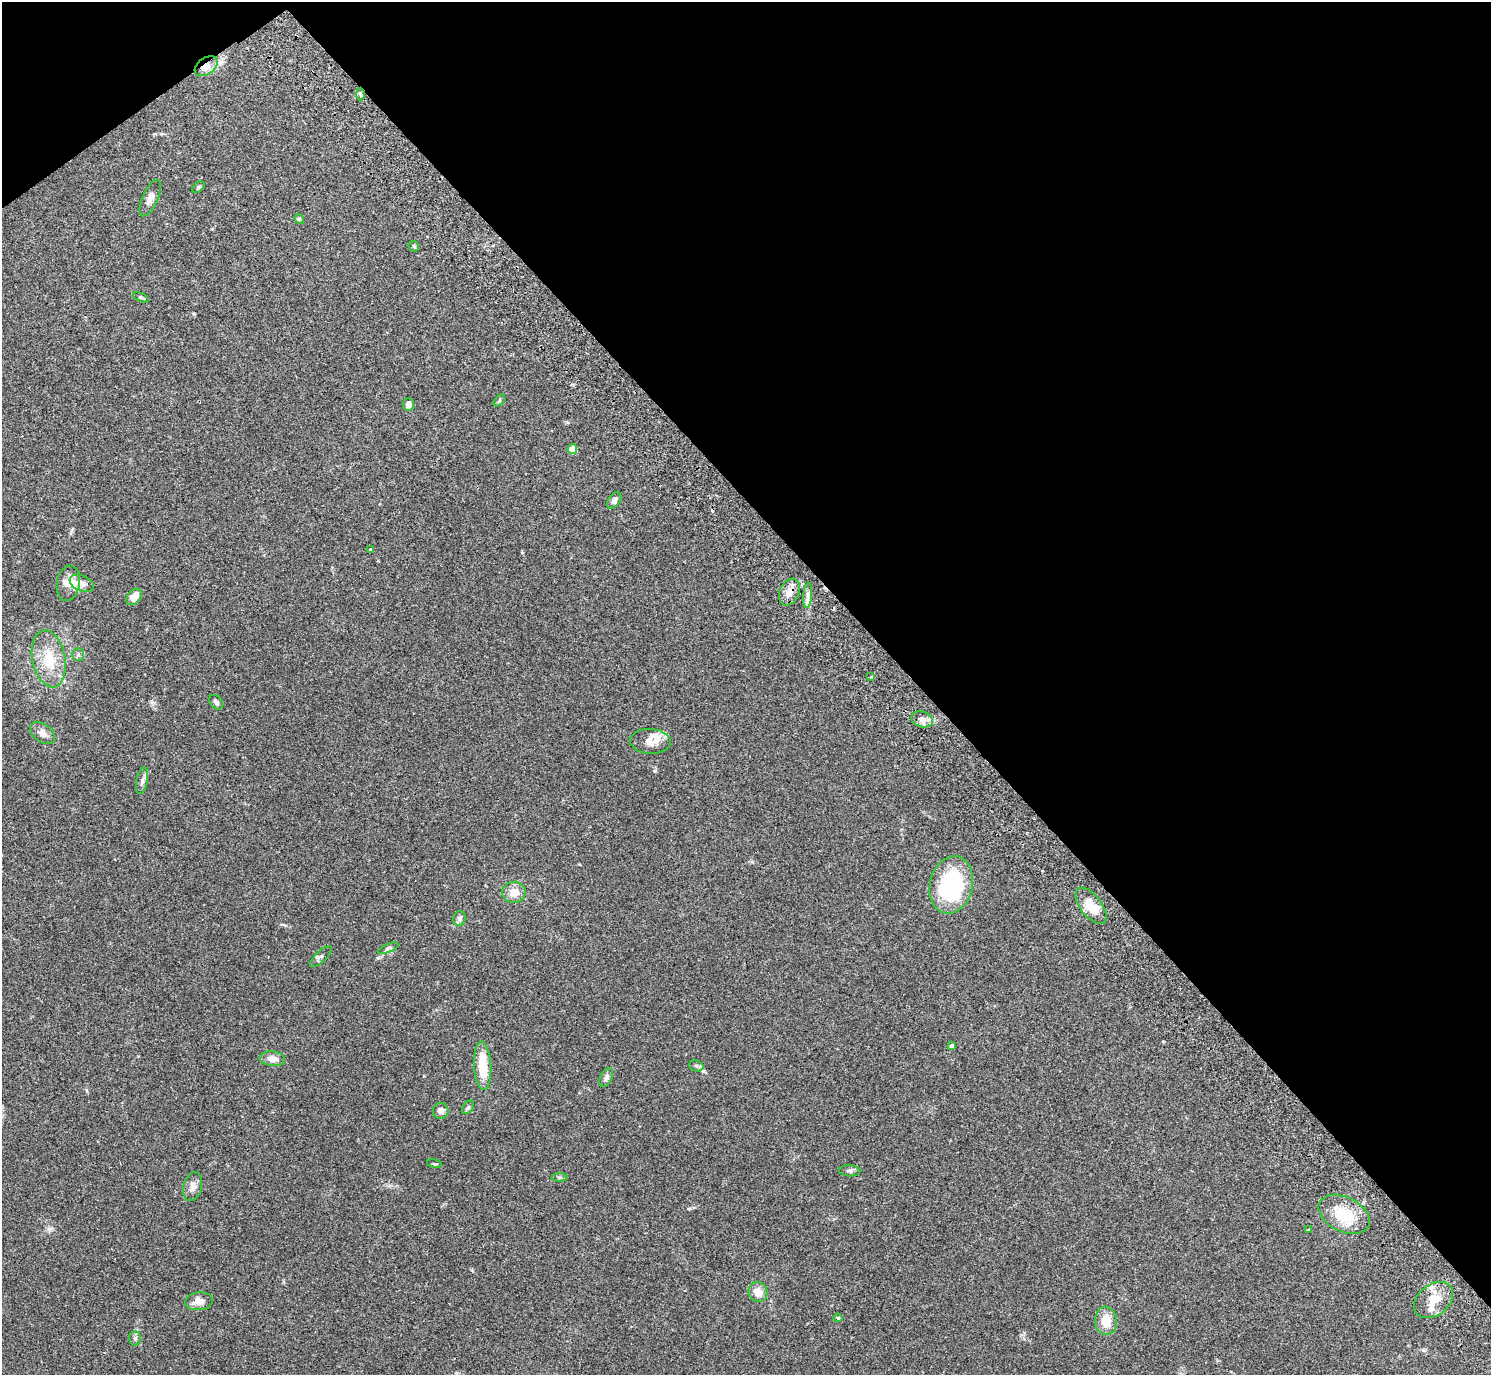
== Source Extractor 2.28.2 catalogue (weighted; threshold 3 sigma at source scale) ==
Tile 3 of 4 x 4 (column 3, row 1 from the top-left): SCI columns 3025-4513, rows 4322-5694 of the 6052 x 6035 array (HDU 1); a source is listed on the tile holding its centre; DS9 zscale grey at full resolution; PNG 1493 x 1377 px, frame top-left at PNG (2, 2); each listed source drawn as its Kron ellipse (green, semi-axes under 4 px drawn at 4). Shown black and unused: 40% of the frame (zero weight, under 2 of 3 exposures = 3% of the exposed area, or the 3 px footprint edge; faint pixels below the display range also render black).
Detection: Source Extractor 2.28.2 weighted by HDU 2 'WHT'; one run over the whole footprint, this tile lists its part. Background 0.109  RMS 0.0066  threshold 0.0297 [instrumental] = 3 sigma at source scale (4.5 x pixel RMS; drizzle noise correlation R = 1.50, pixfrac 1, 0.05/0.05 arcsec/px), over >= 5 px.
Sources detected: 55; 2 cosmic-ray / hot-pixel residue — neither listed nor drawn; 3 inside a brighter listed object's ellipse — not listed separately; the other 50 listed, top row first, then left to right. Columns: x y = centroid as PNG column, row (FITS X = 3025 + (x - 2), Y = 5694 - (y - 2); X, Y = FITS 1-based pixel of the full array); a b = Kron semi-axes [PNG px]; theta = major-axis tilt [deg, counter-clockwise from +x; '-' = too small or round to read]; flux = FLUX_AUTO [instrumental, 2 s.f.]
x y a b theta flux
206 66 13 8 35 6.1
360 94 6 4 -87 1.1
198 187 7 4 38 0.95
150 198 20 7 67 4.2
299 219 5 4 - 0.83
414 246 6 4 -46 0.9
141 297 8 4 -23 0.99
499 400 7 4 46 0.97
408 404 6 5 - 2.9
572 449 5 5 - 11
614 500 9 5 56 3
371 550 3 3 - 0.89
68 583 18 11 80 9.1
82 583 12 8 -22 3.3
789 592 14 10 65 5.9
808 595 12 4 85 2.6
134 597 9 6 48 6.7
78 654 6 5 - 1.4
49 659 29 16 -78 20
871 676 3 3 - 1.5
216 702 8 5 -51 1.7
922 719 11 8 -17 4.1
43 733 14 9 -37 4.3
650 741 20 12 -3 7.3
142 781 13 5 78 2.3
951 885 29 21 76 64
514 892 12 10 7 7.4
1091 906 21 10 -52 11
459 918 7 6 - 1.9
388 948 11 4 24 1.3
321 956 14 5 42 1.8
951 1046 4 3 - 1.6
272 1059 13 7 -7 4.5
483 1066 24 8 -86 18
696 1066 7 5 -20 1.3
606 1078 10 6 62 2.1
468 1107 7 5 53 1.1
441 1111 8 8 - 3
434 1164 7 3 -12 0.67
850 1171 10 5 0 1.7
560 1177 8 4 -1 0.96
193 1187 15 9 75 4.1
1344 1214 27 17 -26 22
1308 1230 4 3 - 2.9
758 1292 10 9 - 6.8
1434 1300 22 15 38 13
199 1301 14 9 7 5.5
838 1318 4 4 - 0.81
1106 1321 14 11 -85 9.5
135 1338 7 6 - 1.5
Overlapping masked pixels (flux is a lower limit): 2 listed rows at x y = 206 66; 789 592
Unlisted compact peaks at least as high as the median listed source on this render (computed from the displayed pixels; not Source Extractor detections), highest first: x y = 655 771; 378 958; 194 314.